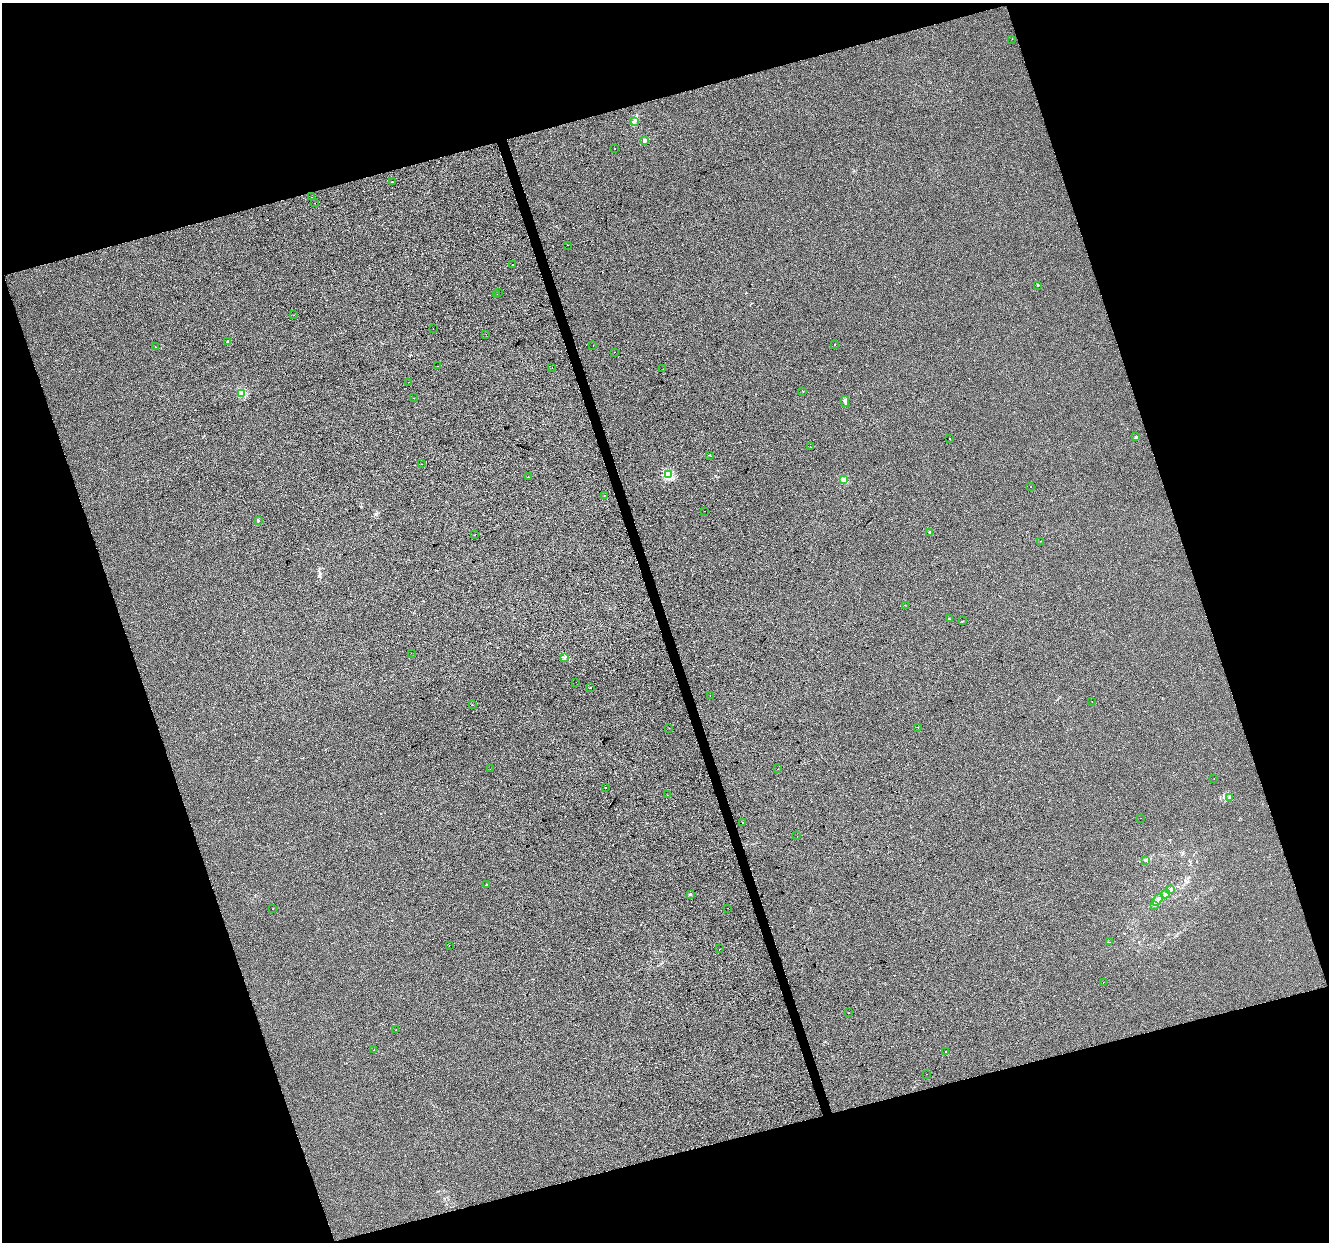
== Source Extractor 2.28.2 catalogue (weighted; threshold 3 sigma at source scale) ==
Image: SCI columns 1-5308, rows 110-5066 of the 5308 x 5123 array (HDU 1 of 3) = the unmasked area's bounding box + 8 px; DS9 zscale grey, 4 x 4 block average (1 PNG px = mean of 4 x 4 image px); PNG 1331 x 1244 px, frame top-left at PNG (2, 3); each listed source drawn as its Kron ellipse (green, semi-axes under 4 px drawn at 4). Shown black and unused: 36% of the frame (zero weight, under 2 of 3 exposures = <1% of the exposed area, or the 3 px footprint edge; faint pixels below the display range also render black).
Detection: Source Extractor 2.28.2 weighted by HDU 2 'WHT'. Background -8.58e-04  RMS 0.0056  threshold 0.0252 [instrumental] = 3 sigma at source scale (4.5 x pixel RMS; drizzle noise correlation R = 1.50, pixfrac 1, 0.0396/0.0396 arcsec/px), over >= 5 px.
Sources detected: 90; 8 cosmic-ray / hot-pixel residue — neither listed nor drawn; the other 82 listed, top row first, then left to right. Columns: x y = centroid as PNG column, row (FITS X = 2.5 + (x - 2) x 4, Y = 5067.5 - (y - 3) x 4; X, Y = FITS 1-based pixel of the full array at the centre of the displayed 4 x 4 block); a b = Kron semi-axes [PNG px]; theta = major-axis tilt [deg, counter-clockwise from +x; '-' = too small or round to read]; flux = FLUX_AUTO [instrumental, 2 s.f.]
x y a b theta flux
1012 39 2 2 - 1.2
635 121 3 2 - 5.1
644 141 2 2 - 23
615 148 2 2 - 1.1
392 182 2 2 - 6
312 197 2 2 - 2.5
315 203 2 2 - 2.5
567 245 2 2 - 1.7
513 264 2 2 - 0.95
1038 285 2 2 - 1.8
499 292 2 2 - 1.8
497 295 2 2 - 0.67
294 315 2 2 - 0.5
433 329 2 2 - 3.3
486 334 2 2 - 0.42
228 342 2 2 - 15
835 344 2 2 - 4.6
593 346 2 2 - 1.5
155 347 2 2 - 1.6
614 352 2 2 - 1.9
438 366 2 2 - 0.7
552 368 2 2 - 1.7
663 369 2 2 - 0.7
409 382 2 2 - 0.98
803 391 2 2 - 0.65
241 394 2 2 - 100
413 398 2 2 - 0.9
845 402 6 2 -79 6.8
1136 437 2 2 - 16
949 439 2 2 - 65
810 446 2 2 - 0.52
709 455 2 2 - 1.6
422 464 2 2 - 1.6
669 475 2 2 - 200
528 477 2 2 - 3.7
843 480 2 2 - 65
1030 487 2 2 - 1.5
604 495 2 2 - 4.9
704 511 2 2 - 0.82
258 521 2 2 - 9.5
930 533 2 2 - 14
475 535 2 2 - 3
1041 541 2 2 - 1.8
905 605 2 2 - 0.57
949 619 2 2 - 4.1
962 621 2 2 - 1.5
411 653 2 2 - 0.52
565 657 2 2 - 1.2
576 682 2 2 - 1
590 688 2 2 - 3
710 696 2 2 - 1.5
1092 702 2 2 - 4
472 705 2 2 - 0.97
918 727 2 2 - 2
669 728 2 2 - 1.1
490 769 2 2 - 0.57
777 769 2 2 - 1.1
1214 779 2 2 - 1.2
605 787 2 2 - 7.1
667 795 2 2 - 3.7
1230 797 2 2 - 7.1
1141 818 2 2 - 0.53
743 822 2 2 - 4.9
797 836 2 2 - 0.36
1145 860 2 2 - 2.6
486 885 2 2 - 2.5
1171 890 3 2 - 4.9
690 894 2 2 - 4.1
1166 894 5 2 - 5.3
1158 900 6 2 54 8.5
1154 905 2 2 - 1.2
728 908 2 2 - 0.66
273 909 2 2 - 1.1
1110 942 2 2 - 0.45
449 946 2 2 - 0.72
720 949 2 2 - 14
1103 982 2 2 - 5.9
848 1013 2 2 - 1.4
396 1030 2 2 - 1.2
374 1050 2 2 - 3.2
945 1051 2 2 - 0.42
926 1074 2 2 - 0.76
Diffuse or blended objects may show on this block-average render without a row.